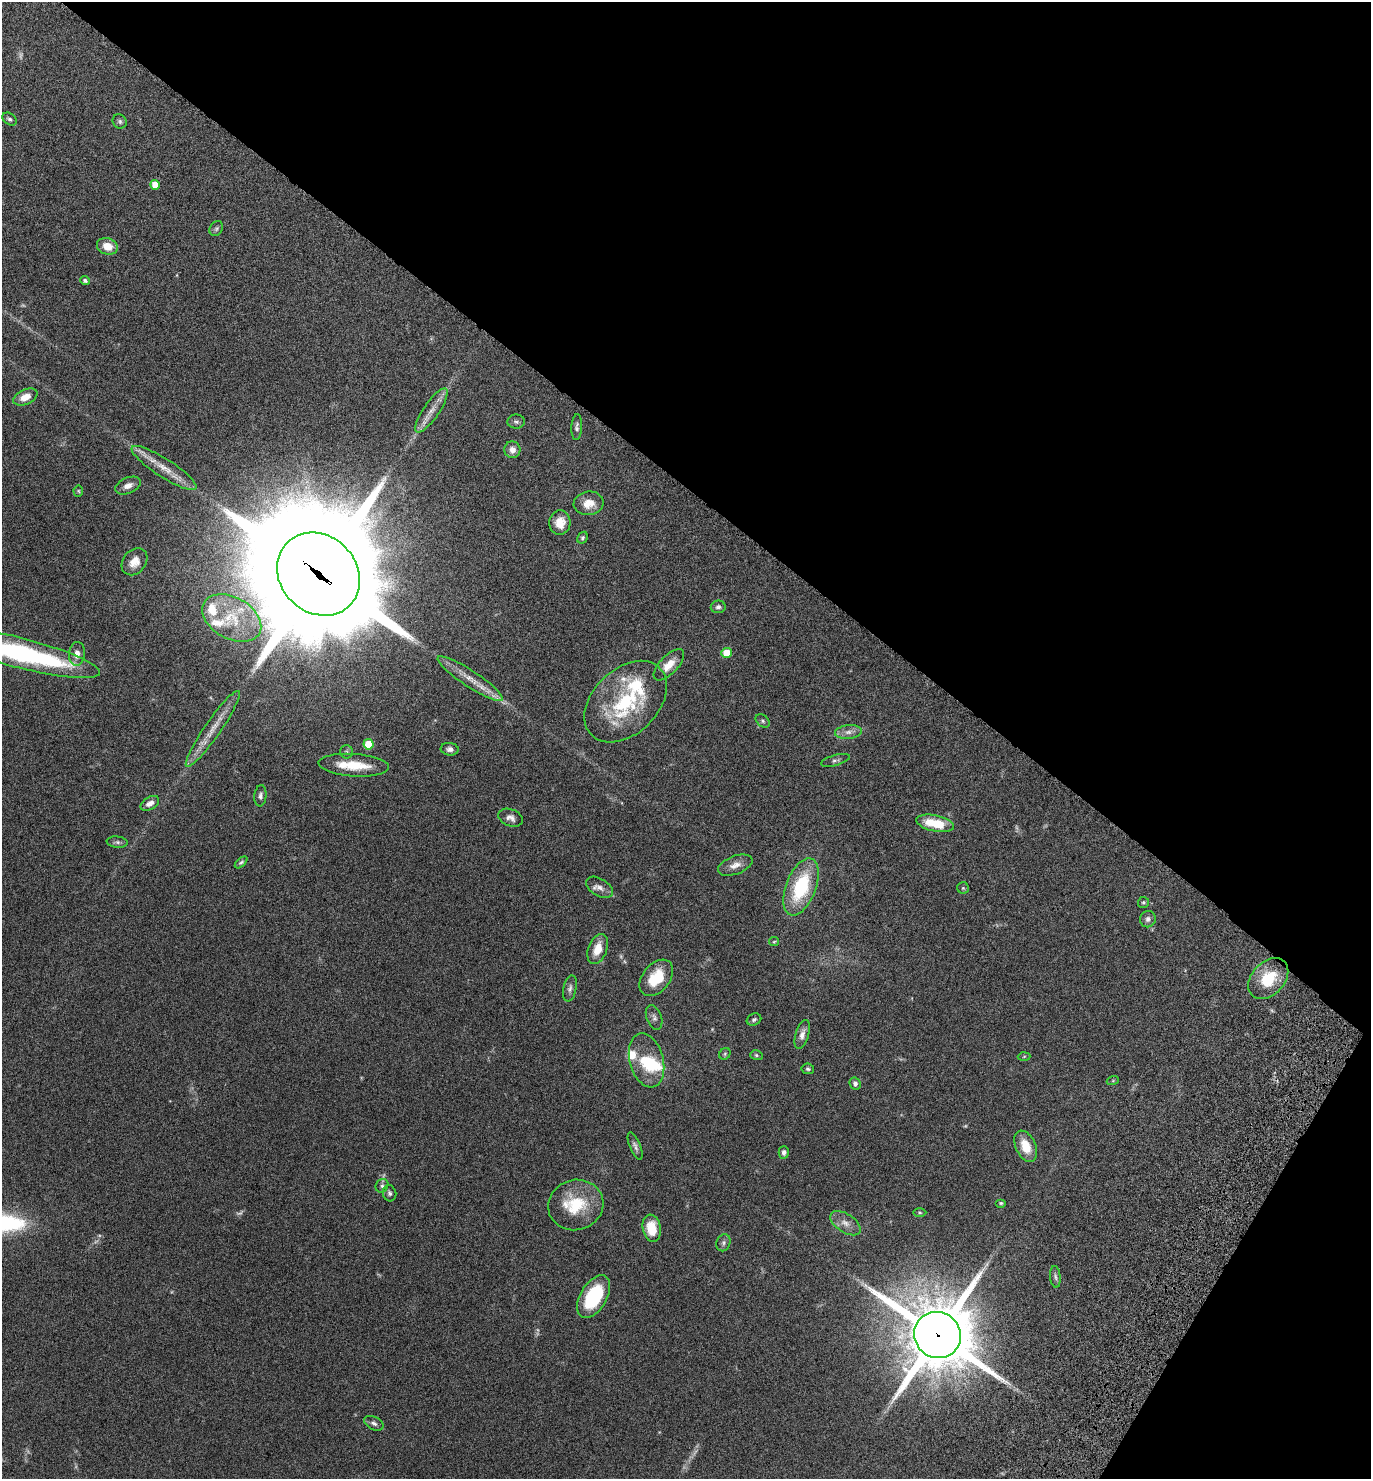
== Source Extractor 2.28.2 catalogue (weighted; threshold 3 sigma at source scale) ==
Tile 8 of 4 x 4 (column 4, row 2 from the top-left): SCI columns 4375-5743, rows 3038-4514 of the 6147 x 6073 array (HDU 1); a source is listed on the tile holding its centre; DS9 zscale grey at full resolution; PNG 1373 x 1481 px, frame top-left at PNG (2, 2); each listed source drawn as its Kron ellipse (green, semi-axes under 4 px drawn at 4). Shown black and unused: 36% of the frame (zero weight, under 6 of 12 exposures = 6% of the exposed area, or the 3 px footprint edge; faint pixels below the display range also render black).
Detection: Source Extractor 2.28.2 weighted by HDU 2 'WHT'; one run over the whole footprint, this tile lists its part. Background 0.0751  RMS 0.0039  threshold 0.0159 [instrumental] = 3 sigma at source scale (4.09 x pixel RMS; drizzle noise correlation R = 1.36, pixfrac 0.8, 0.05/0.05 arcsec/px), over >= 5 px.
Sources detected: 95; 10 too faint to see at this stretch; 1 inside a brighter object's white glare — neither listed nor drawn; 7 inside a brighter listed object's ellipse — not listed separately; the other 77 listed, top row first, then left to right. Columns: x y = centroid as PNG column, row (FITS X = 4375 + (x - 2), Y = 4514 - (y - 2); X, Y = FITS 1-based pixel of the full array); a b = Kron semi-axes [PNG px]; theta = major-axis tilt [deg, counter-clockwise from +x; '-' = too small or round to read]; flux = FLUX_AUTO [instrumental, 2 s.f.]
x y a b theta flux
9 119 8 5 -35 0.79
120 121 7 6 - 0.82
155 185 5 5 - 4.6
216 229 8 6 58 0.79
107 246 11 8 -17 4.7
85 280 5 4 - 0.83
25 397 13 7 24 3.9
431 410 26 8 55 4
516 422 8 7 - 0.91
577 427 13 5 87 1.1
512 450 8 8 - 2
164 468 38 9 -33 6.8
128 486 13 7 23 2.3
78 491 5 5 - 0.43
589 503 15 11 8 4.6
560 523 12 10 84 4.3
582 538 6 4 59 0.58
134 562 15 11 50 3.8
318 574 44 38 -45 14000
718 607 7 6 - 0.98
232 618 32 20 -29 14
16 652 86 15 -14 62
727 653 5 5 - 6.7
77 654 12 8 82 2.5
669 665 20 9 46 4.7
470 679 38 8 -33 5.9
626 702 48 32 44 33
763 721 8 5 -42 0.79
213 729 46 8 55 6.6
848 732 13 7 5 2.1
368 744 5 5 - 9.2
450 749 9 6 -5 1.3
346 752 6 6 - 0.76
835 760 15 5 16 0.99
354 765 35 11 -4 9.6
260 796 11 6 85 1.1
150 803 10 6 30 2.1
510 818 13 8 -20 1.7
935 823 19 8 -12 10
117 842 10 5 -6 0.92
241 862 7 4 42 0.65
735 865 18 9 21 2.9
600 887 15 8 -32 2.2
801 887 30 15 69 24
963 888 6 6 - 0.53
1143 902 5 5 - 0.62
1148 919 8 7 - 1.3
774 942 5 4 - 0.38
598 949 16 9 69 5.4
656 978 21 13 51 11
1268 979 23 16 47 12
570 988 13 6 78 1.3
654 1017 13 7 -69 1.4
754 1020 7 5 25 0.79
802 1034 15 6 73 2.3
725 1054 6 5 - 0.55
756 1055 6 5 - 0.57
1024 1056 6 4 3 0.37
647 1060 28 17 -75 13
808 1069 6 5 - 0.65
1113 1080 6 4 20 0.43
855 1084 6 5 - 0.97
635 1146 14 5 -67 1.2
1026 1146 16 10 -66 6.4
784 1152 6 5 - 1.1
382 1186 7 6 - 0.86
390 1193 8 6 -74 0.97
1001 1203 5 4 - 0.47
576 1205 28 25 16 15
920 1213 7 3 -1 0.36
845 1223 17 9 -33 3.1
652 1228 14 9 -80 7.8
723 1243 8 7 - 1.1
1055 1277 11 5 -84 0.92
594 1297 23 13 59 20
937 1335 24 22 -38 3100
374 1423 10 6 -28 1.2
Overlapping masked pixels (flux is a lower limit): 2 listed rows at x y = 318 574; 937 1335
Isophote crosses this tile's border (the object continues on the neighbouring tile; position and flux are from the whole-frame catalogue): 1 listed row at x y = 16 652